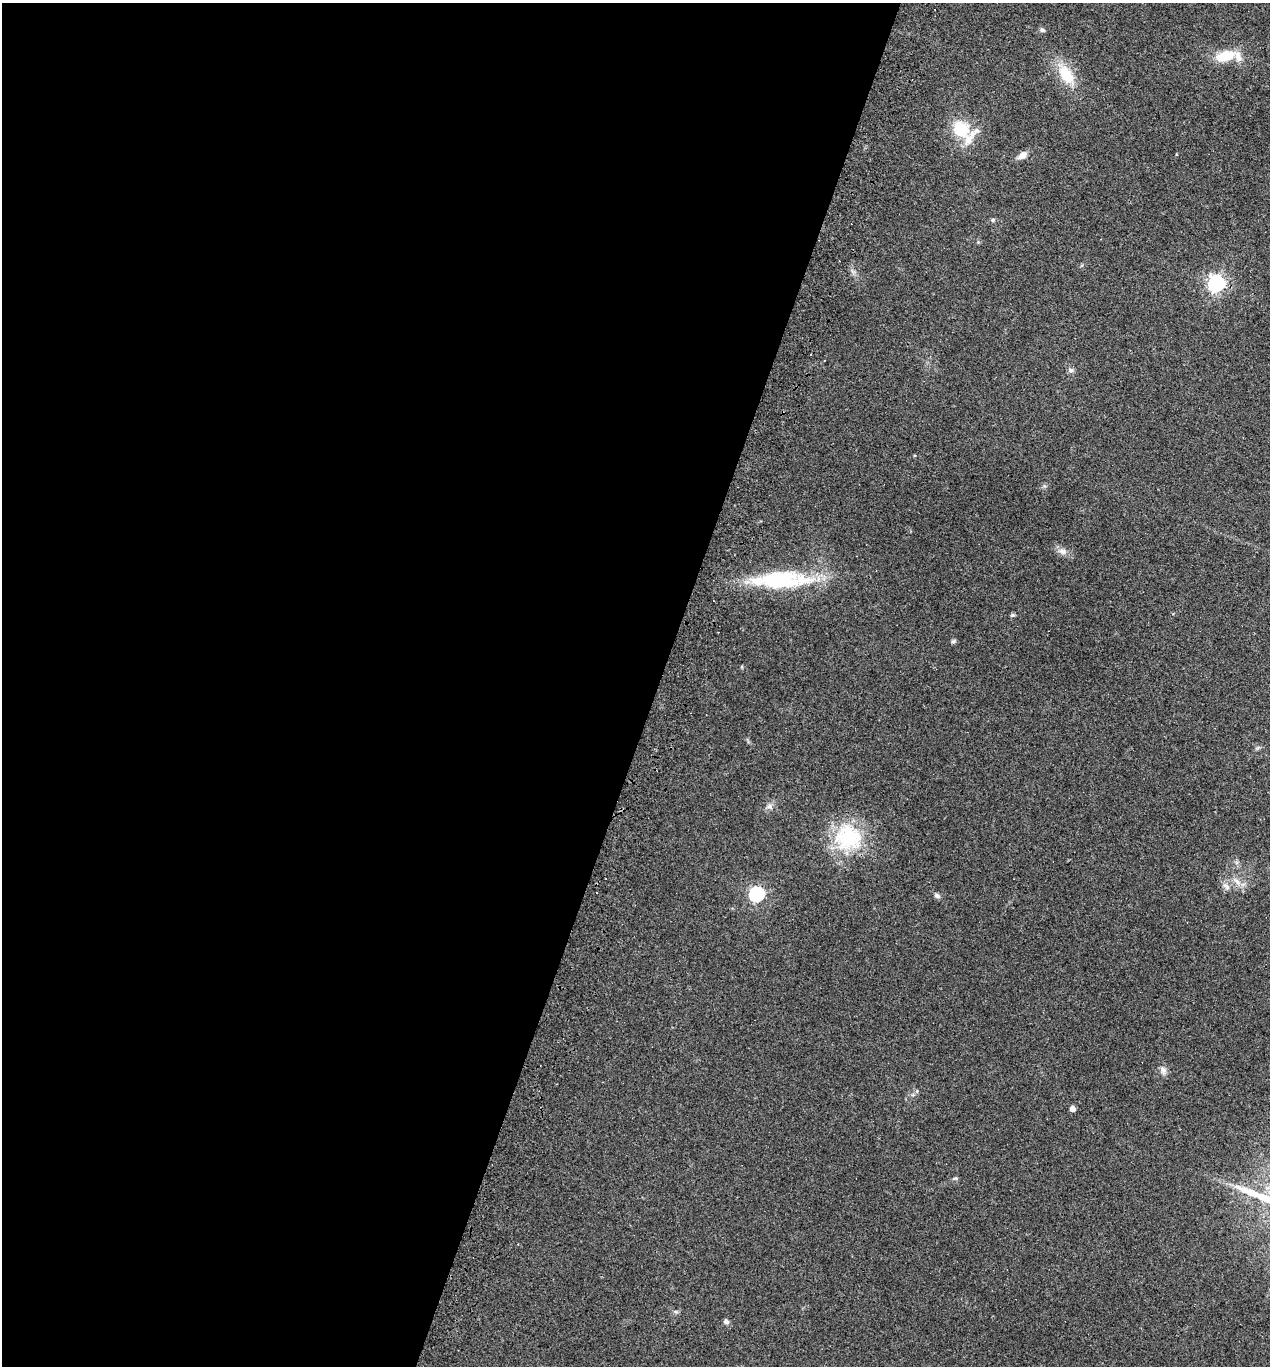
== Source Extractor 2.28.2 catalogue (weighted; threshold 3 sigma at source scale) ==
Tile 5 of 4 x 4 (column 1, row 2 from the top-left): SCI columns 133-1400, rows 2744-4107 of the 5526 x 5510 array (HDU 1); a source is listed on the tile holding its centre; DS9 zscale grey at full resolution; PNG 1272 x 1368 px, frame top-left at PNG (2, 3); no overlay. Shown black and unused: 52% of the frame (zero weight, under 3 of 4 exposures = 4% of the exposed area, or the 3 px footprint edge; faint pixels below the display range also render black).
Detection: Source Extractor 2.28.2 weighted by HDU 2 'WHT'; one run over the whole footprint, this tile lists its part. Background 0.0797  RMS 0.0055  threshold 0.0248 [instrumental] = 3 sigma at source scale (4.5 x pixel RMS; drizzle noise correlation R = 1.50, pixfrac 1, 0.05/0.05 arcsec/px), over >= 5 px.
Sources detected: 25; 2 inside a brighter listed object's ellipse — not listed separately; the other 23 listed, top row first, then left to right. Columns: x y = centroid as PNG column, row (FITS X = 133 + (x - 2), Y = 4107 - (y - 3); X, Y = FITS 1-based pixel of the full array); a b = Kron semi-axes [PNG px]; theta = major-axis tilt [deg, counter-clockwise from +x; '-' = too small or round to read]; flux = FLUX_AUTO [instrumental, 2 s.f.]
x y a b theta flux
1042 30 7 5 -15 1
1225 56 22 11 17 13
1066 75 23 14 -55 16
961 129 16 13 -45 21
1022 155 11 7 34 3.5
993 220 5 5 - 0.76
1216 283 7 7 - 200
1071 370 8 5 -28 1.4
1063 551 12 8 -18 3
782 579 69 22 1 50
1012 615 6 5 - 0.8
953 641 7 5 21 0.93
769 806 8 6 45 1.8
848 837 36 32 -15 39
1237 881 12 6 -52 2.8
1226 886 13 5 -41 1.9
756 894 7 6 - 120
937 896 9 6 -31 1.5
1163 1070 12 7 -62 2.4
917 1091 6 4 72 0.71
1072 1109 4 4 - 3.7
676 1312 6 4 -19 0.87
726 1321 7 6 - 1.5